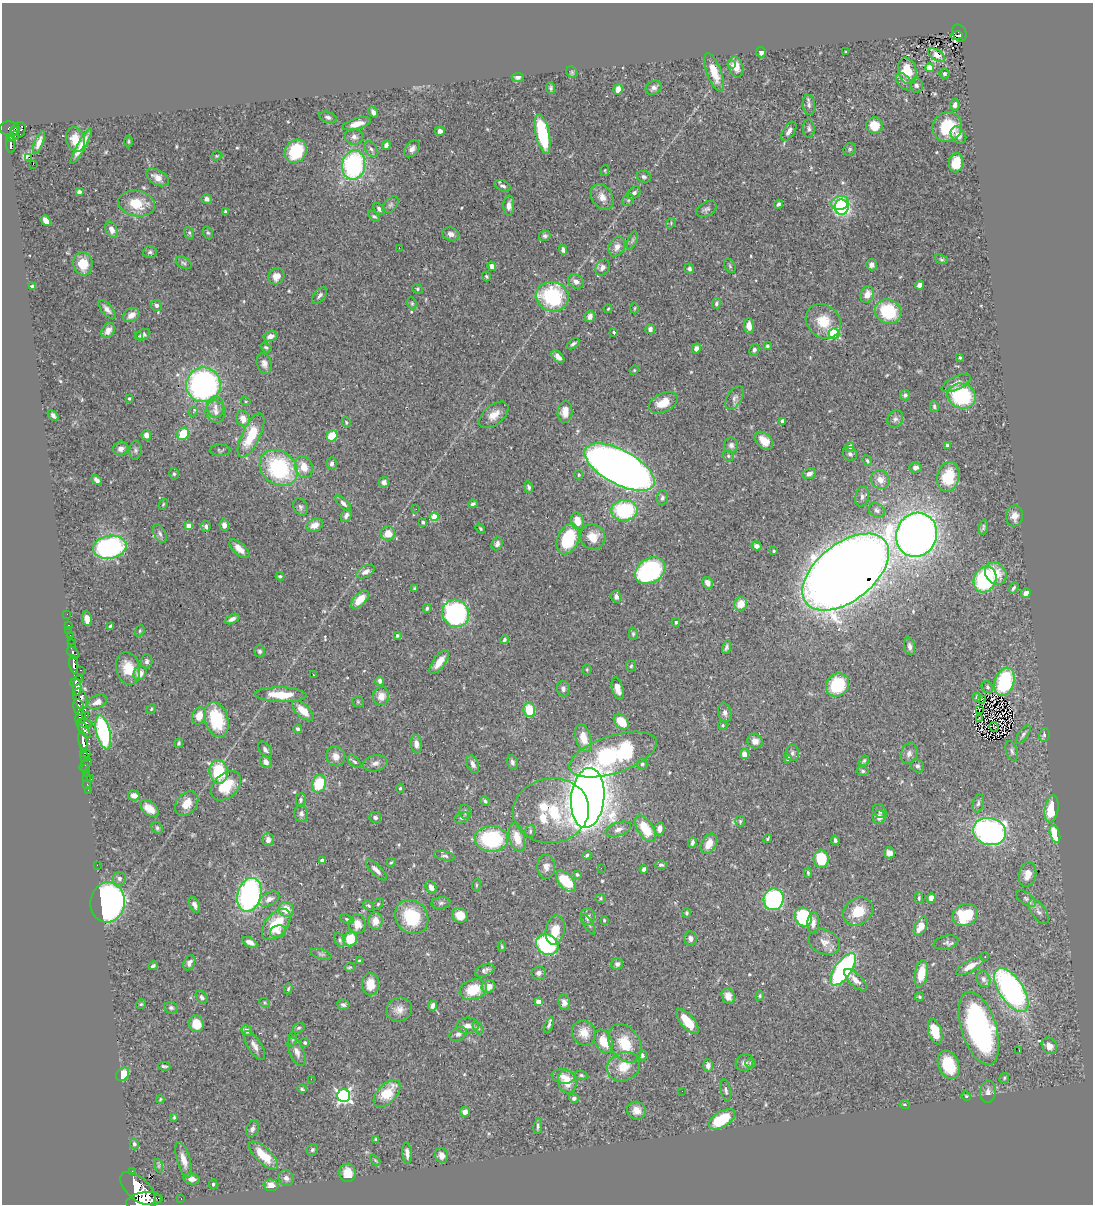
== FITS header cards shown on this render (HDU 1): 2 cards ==
NAXIS1  =                 1091
NAXIS2  =                 1202

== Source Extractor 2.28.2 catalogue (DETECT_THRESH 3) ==
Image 1091 x 1202 px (HDU 1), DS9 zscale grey, 1 PNG px = 1 image px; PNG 1095 x 1206 px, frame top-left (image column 1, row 1202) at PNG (2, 3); each listed source drawn as its Kron ellipse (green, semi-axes under 4 px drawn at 4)
Background 0.737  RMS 0.029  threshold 0.0857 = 3 sigma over >= 5 px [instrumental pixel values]
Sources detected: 556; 3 with non-positive FLUX_AUTO (blend fragments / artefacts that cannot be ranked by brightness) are neither listed nor drawn; of the other 553, the 500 brightest by FLUX_AUTO listed and drawn (53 fainter detections omitted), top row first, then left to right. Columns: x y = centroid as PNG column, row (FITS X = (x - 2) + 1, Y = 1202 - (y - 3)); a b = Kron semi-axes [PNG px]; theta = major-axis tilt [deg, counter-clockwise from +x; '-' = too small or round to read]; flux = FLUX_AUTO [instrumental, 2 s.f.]
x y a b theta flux
959 33 9 7 -64 120
957 35 6 3 9 27
761 52 5 4 - 7.3
846 52 3 3 - 2.1
936 55 9 5 -34 6.4
731 65 3 3 - 5.2
736 67 11 7 -73 19
929 68 4 4 - 60
907 71 13 9 -76 45
572 72 6 5 - 2.9
714 72 20 7 -70 34
944 74 5 5 - 3.6
518 77 6 4 3 5.4
904 81 10 6 -50 7.1
916 85 7 6 - 7.1
551 88 6 4 -82 3.3
654 88 8 6 30 6.6
618 89 5 4 - 16
809 105 10 6 -83 6.4
955 105 6 4 80 8.1
373 112 6 4 -60 6.6
328 117 9 5 -19 5.8
357 124 14 5 15 20
874 125 8 8 - 37
947 127 15 14 - 73
10 129 10 7 -9 390
809 129 9 6 -88 5.5
18 130 9 7 55 410
15 131 5 2 - 230
440 131 5 5 - 9
789 131 11 5 57 9.3
543 134 20 6 -78 140
958 135 9 7 -54 11
14 136 5 3 - 99
354 137 9 8 - 8.8
10 138 4 3 - 99
75 139 12 9 -74 26
129 141 6 3 90 2
39 142 12 4 68 12
10 144 9 3 -86 170
386 145 5 4 - 7.6
81 146 20 4 61 22
371 149 9 5 -52 5.6
412 149 9 6 50 8.3
850 149 6 6 - 3.2
296 151 12 10 53 88
217 156 6 4 19 2.5
29 158 3 3 - 710
956 163 9 7 82 42
33 164 3 2 - 7
354 165 15 11 80 280
605 170 5 4 - 2.2
157 177 12 7 -30 14
644 177 7 5 -18 5.5
502 186 8 5 -24 6.1
79 192 4 4 - 6.8
634 193 7 5 45 6.3
602 197 14 10 -58 17
207 199 5 5 - 8.2
628 200 6 5 - 3.5
840 203 9 7 9 140
137 204 19 13 -11 49
778 204 4 3 - 4.6
390 205 10 6 46 5.5
509 206 10 5 88 11
842 207 7 7 - 130
379 209 7 4 -50 5.2
706 209 11 7 27 6.3
225 212 3 3 - 2.7
374 216 6 3 -35 3.1
46 221 6 4 -50 19
671 223 5 4 - 2.5
111 230 8 5 -62 13
189 233 6 5 - 3.2
208 233 6 5 - 3.3
451 234 8 6 -17 10
545 236 6 5 - 4.4
632 240 9 4 69 4.2
617 247 10 7 61 14
399 248 2 2 - 3.6
563 250 5 4 - 6.5
150 252 7 6 - 4.1
941 259 7 4 -18 2.9
184 263 8 5 -31 4.1
83 264 12 9 -80 35
872 265 5 5 - 8.1
492 266 5 4 - 12
730 266 8 5 -61 3.5
603 267 8 6 53 9.5
689 269 5 5 - 4.3
276 276 8 7 - 18
486 276 5 4 - 2.5
576 281 8 6 -34 10
919 285 4 4 - 9.4
32 287 4 3 - 4.9
417 289 5 4 - 2.9
320 295 10 5 49 5.5
867 295 8 6 63 19
552 296 16 14 -17 170
412 303 6 4 -69 2.6
716 304 5 4 - 4.2
156 305 5 5 - 6.2
635 308 5 3 - 2
107 309 11 5 -48 9.9
608 309 4 3 - 2.1
888 311 13 12 - 110
131 315 9 6 33 14
590 316 6 5 - 8
823 321 19 16 -42 49
749 326 7 5 -86 17
650 329 5 5 - 6.6
108 331 8 6 55 10
614 332 4 3 - 2.6
834 334 5 5 - 150
143 335 8 5 25 7.9
138 336 3 3 - 2.4
271 336 7 5 18 11
573 344 7 3 38 4.4
767 346 3 3 - 2.4
266 347 6 4 -35 2.8
696 348 5 4 - 8.5
754 350 6 5 - 4.7
558 357 8 4 -43 11
960 358 3 3 - 3.1
264 364 11 7 -74 9.5
634 370 5 4 - 2
956 383 16 6 26 11
203 385 17 17 - 500
905 395 5 5 - 4.6
962 396 14 12 -22 150
129 398 3 3 - 2.5
735 398 13 7 58 8
246 401 5 4 - 2.2
663 403 15 9 26 32
934 406 6 4 -78 3.4
215 407 10 8 -80 13
193 412 5 3 - 5.5
216 412 11 10 - 13
565 412 11 7 85 20
53 415 6 3 -47 5.3
494 415 17 10 39 21
243 419 8 6 -66 19
895 419 9 7 61 6.9
783 421 4 4 - 9.1
346 422 5 4 - 2.1
183 434 6 5 - 48
146 435 5 4 - 10
251 435 24 9 64 69
332 436 6 5 - 45
764 441 11 7 -43 23
731 445 7 7 - 6.5
850 446 4 4 - 9.2
947 446 4 3 - 5.7
121 449 8 7 - 9.8
135 450 9 6 85 5.1
220 450 10 5 0 3.5
850 454 7 6 - 6.3
728 456 6 5 - 3.5
867 460 6 4 -70 3
332 463 6 5 - 5.9
304 467 11 8 -72 29
619 467 39 17 -28 2700
279 468 20 16 -39 200
915 468 6 5 - 7
174 474 5 4 - 3.7
809 474 7 5 20 7.7
579 475 5 3 - 2.2
948 477 15 11 77 60
97 480 6 4 -45 6.2
880 480 10 8 -49 19
384 482 5 5 - 7.3
529 487 6 4 -72 4.7
862 497 10 7 77 6.3
662 498 7 5 83 5.6
343 503 10 4 -44 6
163 504 6 4 59 2.2
473 504 4 3 - 4.1
300 507 9 6 -62 5.3
416 509 2 2 - 3.6
624 510 13 10 1 160
877 510 8 6 -29 6
346 515 7 5 62 8
1014 516 10 8 83 14
434 517 4 4 - 55
577 521 8 6 -75 27
423 522 3 3 - 3
224 525 6 4 -85 11
315 525 8 6 23 18
189 526 4 4 - 22
206 526 5 4 - 4.3
983 527 8 4 79 3.4
480 529 5 3 - 2.3
388 533 7 7 - 26
160 534 10 5 -61 5.9
916 535 22 20 67 1500
593 537 13 12 - 28
568 539 16 10 67 110
497 544 7 5 66 6.7
756 546 5 4 - 9.5
110 547 17 11 8 320
239 549 12 6 -42 16
774 551 3 3 - 2.6
650 571 16 12 32 300
366 572 10 5 28 10
846 572 50 28 38 5400
996 574 12 9 -48 38
280 576 4 3 - 2.7
985 579 13 11 64 180
707 583 6 5 - 13
414 588 4 4 - 2.4
1013 588 6 4 57 4.2
1026 593 5 4 - 11
616 597 6 5 - 7.5
360 600 11 6 45 31
741 604 7 6 - 27
427 608 4 3 - 3.1
456 613 14 13 - 400
67 614 2 2 - 7
87 619 7 5 -80 14
232 619 8 4 24 7.9
676 622 4 3 - 3
68 625 3 2 - 16
110 626 4 3 - 2.5
69 631 2 2 - 7.2
140 631 6 4 70 2.6
633 634 6 4 -89 3.3
70 635 3 3 - 25
397 635 4 4 - 4.3
72 640 3 2 - 8.3
504 640 5 4 - 3.8
72 644 3 3 - 92
909 646 9 5 -77 7.7
726 647 7 4 74 4.6
260 651 6 5 - 5
73 653 7 4 -46 270
147 661 7 6 - 5.6
439 662 14 6 54 26
74 664 9 4 -82 1100
631 666 6 5 - 3
128 668 16 12 -79 42
587 669 5 4 - 2.3
81 670 3 2 - 32
140 673 7 6 - 21
313 675 3 2 - 2.4
77 681 7 3 37 950
380 681 4 4 - 7.9
1005 682 15 9 72 140
837 685 12 11 - 87
77 687 8 4 -88 1500
987 687 6 5 - 3.8
563 689 8 6 -83 7.1
618 689 11 5 -73 16
281 695 25 7 -2 45
381 696 9 8 - 18
977 697 4 2 - 2.5
80 699 10 6 -74 960
982 699 3 2 - 3.9
97 702 10 6 25 11
358 702 6 5 - 2.9
78 707 8 5 -78 400
151 709 5 4 - 2.5
529 710 7 6 - 52
979 710 4 2 - 2.4
303 711 13 6 -43 30
725 713 9 6 -76 7.3
86 715 2 2 - 13
199 716 9 6 68 25
80 717 7 5 80 570
979 719 4 3 - 2.1
217 720 18 11 -73 100
621 722 9 6 -48 38
84 723 8 4 -6 570
722 725 5 4 - 2.8
994 727 5 2 - 2.3
84 729 10 4 -54 550
298 729 4 3 - 3.7
103 732 17 7 -76 240
1023 734 11 4 55 5.1
1044 735 7 5 77 4.6
583 738 14 7 -74 29
83 741 10 4 -81 1200
755 741 8 7 - 13
179 743 5 4 - 3.5
416 744 9 5 -83 11
265 750 9 5 -54 6.4
1012 751 10 5 -73 5.7
85 753 5 3 - 500
792 753 8 6 89 5.9
613 754 45 19 18 270
744 754 5 4 - 14
909 754 11 8 72 9.9
336 756 10 9 - 14
85 757 5 3 - 310
788 759 4 3 - 7.5
864 761 6 4 56 3.4
266 762 6 5 - 10
354 762 8 4 -43 3.7
512 762 7 5 -76 5.3
375 763 12 8 12 9.1
85 764 7 3 49 39
473 764 9 5 -67 9.3
642 764 5 5 - 4.5
917 766 7 6 - 5.1
85 768 3 2 - 23
863 771 6 4 -14 3.6
219 772 12 9 -83 87
86 773 3 2 - 27
86 777 3 2 - 25
91 779 3 2 - 59
87 784 2 2 - 13
319 784 9 7 75 66
226 786 17 12 45 57
400 788 4 4 - 2.3
88 790 2 2 - 6.6
134 795 6 5 - 13
588 798 30 16 84 4200
301 800 7 5 89 3.5
485 801 5 3 - 3.7
187 803 13 10 49 24
978 803 9 5 77 5
149 809 11 6 -37 23
1051 809 14 6 80 62
551 811 38 32 8 170
880 811 8 6 -48 5.3
465 812 7 6 - 5.4
301 814 8 7 - 5.9
375 817 6 5 - 5.4
879 817 7 6 - 14
462 818 8 5 23 4.8
740 821 5 4 - 2.7
157 828 6 5 - 3.4
618 829 13 6 19 12
645 829 15 7 -57 61
659 829 6 5 - 10
530 831 6 5 - 3.5
989 831 16 13 -14 600
1055 834 9 5 -75 48
517 838 15 7 -76 30
491 839 17 12 -2 170
768 839 5 3 - 2.2
268 840 6 5 - 8.5
835 840 4 3 - 4.1
692 843 5 3 - 4.8
709 844 11 7 62 24
889 853 5 5 - 13
587 855 4 3 - 3.4
445 856 11 4 -12 4.5
821 859 9 7 -85 71
322 860 4 3 - 6.5
391 862 5 3 - 2.2
97 865 2 2 - 110
661 865 6 4 -6 3.7
546 867 12 9 -87 12
601 868 2 2 - 22
644 869 4 4 - 7.4
376 870 14 5 -45 9.9
808 873 5 3 - 2.8
577 874 4 3 - 4
1028 874 12 8 77 20
119 878 6 6 - 6.2
566 881 12 7 -48 81
476 885 6 3 83 2.5
431 887 7 5 -56 11
249 895 17 11 76 450
601 898 5 4 - 2.7
919 898 5 4 - 2.5
931 898 5 4 - 12
1026 898 11 6 -37 7.1
269 899 11 6 27 11
774 899 11 10 - 260
107 902 20 17 83 650
441 903 9 6 7 5.3
378 904 6 4 46 2.8
194 905 8 5 -65 7
368 906 6 4 -35 2.6
286 909 8 7 - 31
858 911 16 13 37 48
1039 912 14 7 -54 11
686 913 5 4 - 2.7
460 915 8 7 - 31
965 915 13 10 25 77
412 917 18 16 -50 94
588 917 8 7 - 8.9
803 917 9 8 - 160
347 919 7 4 -25 2.8
604 920 3 3 - 2
375 921 9 7 89 18
813 923 11 6 87 9.2
276 924 18 10 50 71
357 924 10 8 88 22
588 924 11 4 -59 4.1
921 926 10 5 60 29
555 930 14 9 79 35
278 932 8 6 8 8.3
690 938 7 6 - 9
350 939 7 7 - 41
340 940 7 4 -63 3.8
250 942 8 4 -26 14
825 942 16 12 -24 18
946 942 12 7 13 6.2
547 944 12 10 -31 220
502 946 5 4 - 2.7
321 954 11 4 -17 4.7
985 957 3 2 - 2.2
359 961 3 3 - 2.7
189 963 8 5 61 8.5
617 964 6 5 - 5.4
153 966 5 3 - 3.7
970 966 15 6 29 19
349 967 5 4 - 2.5
843 969 19 8 56 340
485 970 10 5 24 7.2
539 973 7 6 - 7.7
921 973 13 6 79 35
983 979 8 6 -66 7.4
856 980 14 6 -43 15
370 984 11 8 -90 30
488 986 7 6 - 21
288 989 6 4 72 2.7
473 990 14 10 20 54
1011 990 25 12 -56 530
728 996 8 6 -67 15
760 996 5 3 - 2.5
202 997 7 5 -55 4.4
919 997 4 4 - 2.6
538 1002 4 4 - 22
564 1002 8 6 -78 9.9
265 1003 5 3 - 2.3
141 1004 5 5 - 2.8
343 1005 6 5 - 5
433 1006 5 4 - 9.2
171 1008 7 5 -15 4.1
399 1010 13 11 30 16
688 1021 15 7 -51 37
196 1024 8 7 - 31
549 1025 8 3 69 4.6
467 1026 11 8 6 11
299 1028 7 4 27 3.1
478 1028 7 4 -62 3.6
979 1028 38 17 -72 450
247 1031 5 5 - 9.8
935 1032 13 6 -74 36
584 1033 13 11 -55 26
458 1034 9 6 28 7.6
292 1039 7 4 82 2.9
604 1041 12 8 -63 35
305 1043 5 4 - 3
625 1043 21 15 -58 51
254 1046 16 6 -58 12
1049 1046 9 7 -53 15
1019 1050 2 2 - 24
297 1052 15 7 -66 13
642 1055 5 5 - 4.7
744 1063 9 8 - 9.2
751 1063 5 5 - 2.8
949 1065 15 10 -67 76
164 1066 6 3 -7 3.6
708 1066 6 5 - 8.4
624 1067 17 14 25 34
123 1074 7 5 49 35
581 1075 6 4 -11 3.1
563 1076 12 7 -8 13
1004 1078 5 5 - 2.8
311 1079 2 2 - 23
567 1082 11 9 -77 37
302 1089 5 3 - 3
726 1090 11 5 -78 5.4
682 1091 2 2 - 2.5
988 1092 11 8 84 8.8
387 1093 16 9 46 54
344 1096 6 6 - 460
966 1096 5 4 - 2.1
574 1098 5 4 - 5.7
160 1099 4 3 - 2
905 1104 5 3 - 2
637 1110 9 9 - 16
465 1112 5 4 - 12
174 1117 4 3 - 2.2
722 1119 15 7 31 72
538 1126 8 4 84 4.2
252 1129 8 6 67 6.5
376 1139 4 3 - 2.5
134 1144 5 4 - 4.3
312 1150 6 5 - 3.5
407 1153 10 4 -84 9.7
264 1155 18 7 -43 47
441 1155 7 6 - 9.2
183 1160 18 6 -74 19
375 1160 6 3 -45 2.2
159 1166 7 4 -72 3.5
132 1172 3 3 - 91
348 1173 9 8 - 25
286 1178 8 7 - 7.1
191 1179 8 5 -16 9.6
213 1184 5 4 - 2.6
271 1185 7 6 - 18
138 1188 21 11 -42 5400
158 1198 3 2 - 6100
181 1199 3 2 - 15
144 1200 18 8 10 4000
At the frame edge (FLAGS 8, measured only in part): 1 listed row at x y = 144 1200
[53 fainter detections neither listed nor drawn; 3 non-positive-flux detections neither listed nor drawn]